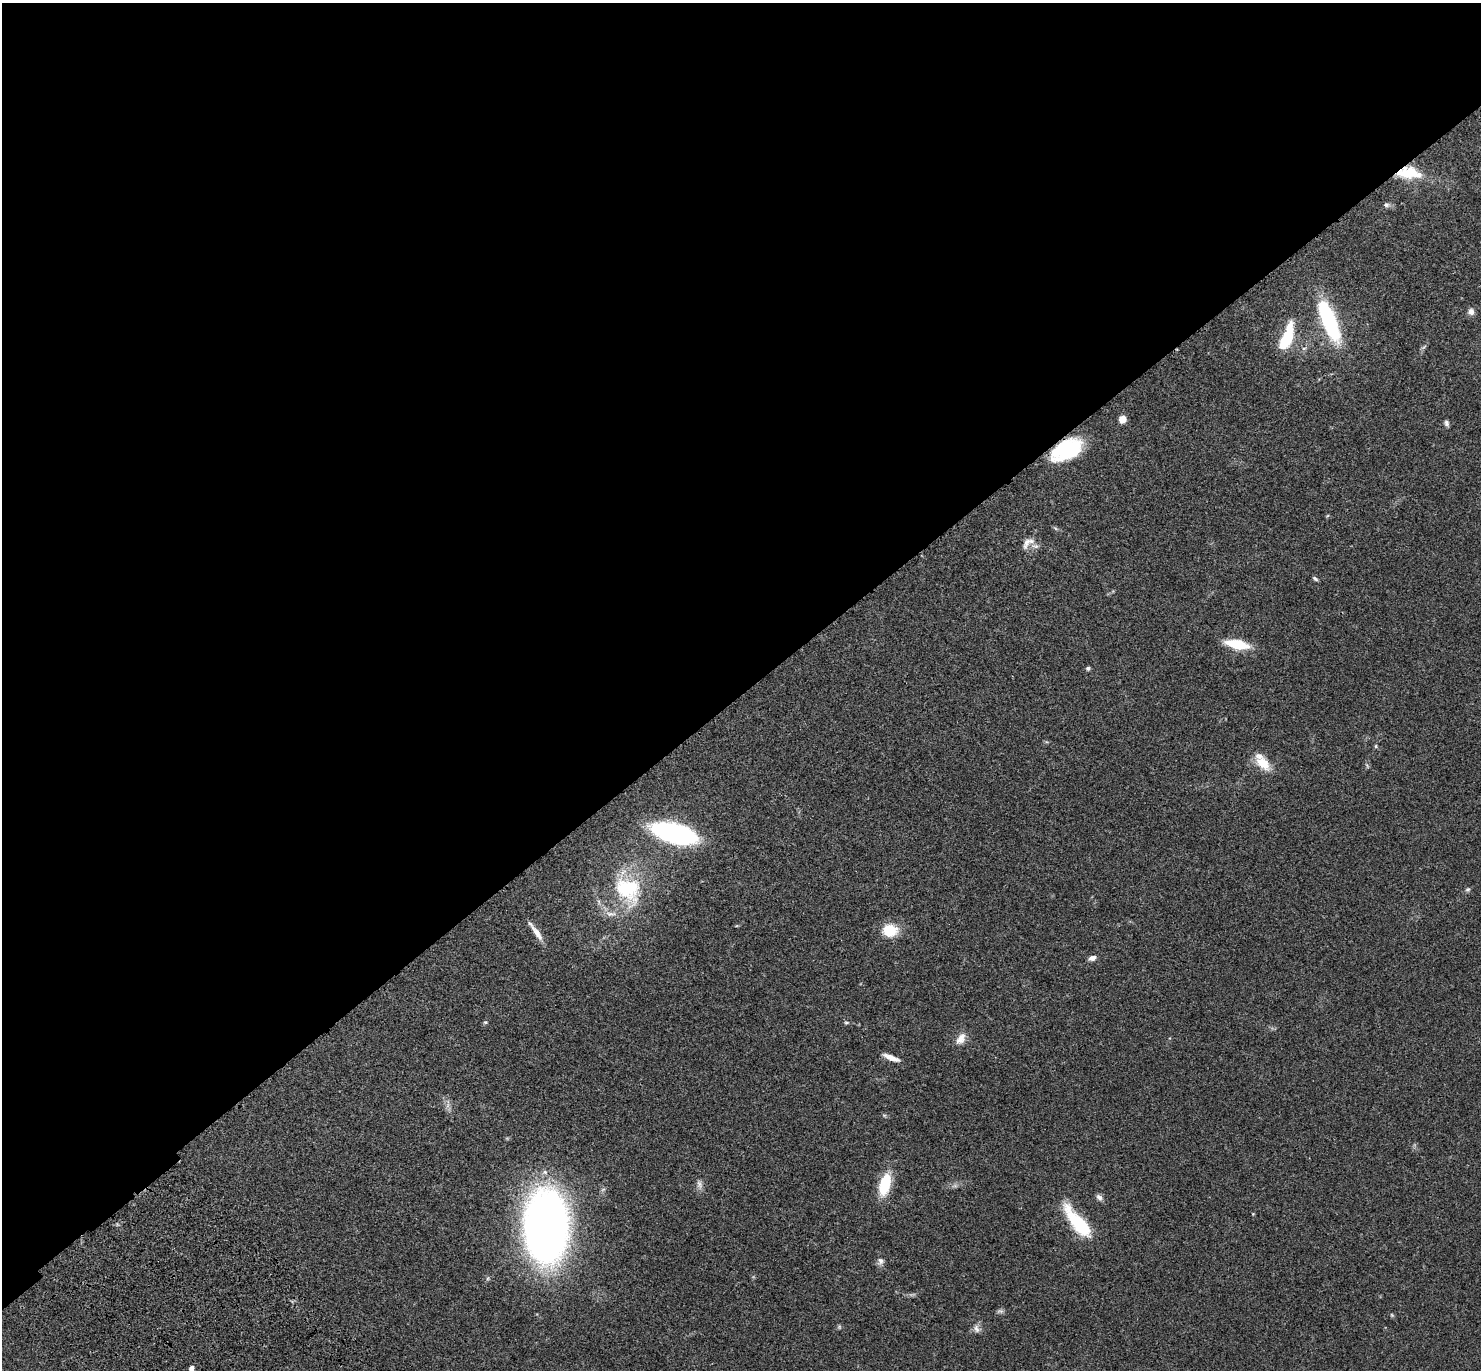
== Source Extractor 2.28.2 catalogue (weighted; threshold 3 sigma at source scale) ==
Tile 2 of 4 x 4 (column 2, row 1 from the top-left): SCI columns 1577-3055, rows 4353-5720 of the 6121 x 6108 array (HDU 1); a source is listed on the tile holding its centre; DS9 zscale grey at full resolution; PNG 1483 x 1372 px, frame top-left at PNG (2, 3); no overlay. Shown black and unused: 51% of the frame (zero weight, under 3 of 4 exposures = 6% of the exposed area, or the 3 px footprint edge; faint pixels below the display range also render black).
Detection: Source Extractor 2.28.2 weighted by HDU 2 'WHT'; one run over the whole footprint, this tile lists its part. Background 0.0502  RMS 0.0054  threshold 0.0242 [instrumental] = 3 sigma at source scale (4.5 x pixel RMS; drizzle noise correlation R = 1.50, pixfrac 1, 0.05/0.05 arcsec/px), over >= 5 px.
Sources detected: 47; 2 too faint to see at this stretch — not listed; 2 inside a brighter listed object's ellipse — not listed separately; the other 43 listed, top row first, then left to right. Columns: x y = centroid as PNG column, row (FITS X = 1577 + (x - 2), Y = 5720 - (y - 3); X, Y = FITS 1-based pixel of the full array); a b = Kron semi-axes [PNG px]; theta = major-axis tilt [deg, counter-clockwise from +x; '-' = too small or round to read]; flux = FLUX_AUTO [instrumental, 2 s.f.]
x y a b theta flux
1409 173 30 15 -4 17
1386 205 9 6 -11 1.5
1471 311 8 7 - 2.5
1329 320 41 13 -68 62
1287 337 33 11 70 23
1424 347 8 4 52 1.1
1122 419 6 6 - 5.2
1447 423 8 5 -80 1.5
1067 450 26 15 24 54
1327 516 6 3 19 0.49
1055 528 7 4 -45 0.8
1027 542 22 8 66 3.9
1035 546 13 5 -8 2
1315 579 8 4 -38 0.96
1237 644 20 8 -11 22
1088 668 4 4 - 1.2
1376 746 6 4 -24 0.75
1262 762 23 11 -52 11
1367 766 9 3 -57 0.77
674 833 36 14 -15 120
628 889 43 31 -59 40
1468 889 7 6 - 1
890 930 18 15 1 13
536 932 29 6 -55 5.1
1092 958 8 5 18 2.6
485 1022 6 4 19 0.79
846 1023 7 4 5 0.82
961 1039 17 10 58 4.7
891 1058 19 5 -21 4.6
884 1115 6 4 -18 0.72
885 1184 24 11 75 20
699 1185 13 7 -78 2.5
1099 1197 10 6 -45 1.9
1253 1214 4 3 - 0.41
1079 1223 39 12 -51 36
546 1226 42 25 -89 540
880 1261 11 9 87 2.2
488 1278 6 4 71 0.74
1000 1311 9 6 0 1.3
1392 1315 6 5 - 0.68
839 1327 6 5 - 0.79
977 1329 11 9 -50 2.7
191 1369 8 5 68 2.2
Overlapping masked pixels (flux is a lower limit): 2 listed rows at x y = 1409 173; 1067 450
Isophote crosses this tile's border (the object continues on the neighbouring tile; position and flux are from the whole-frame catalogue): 1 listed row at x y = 191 1369